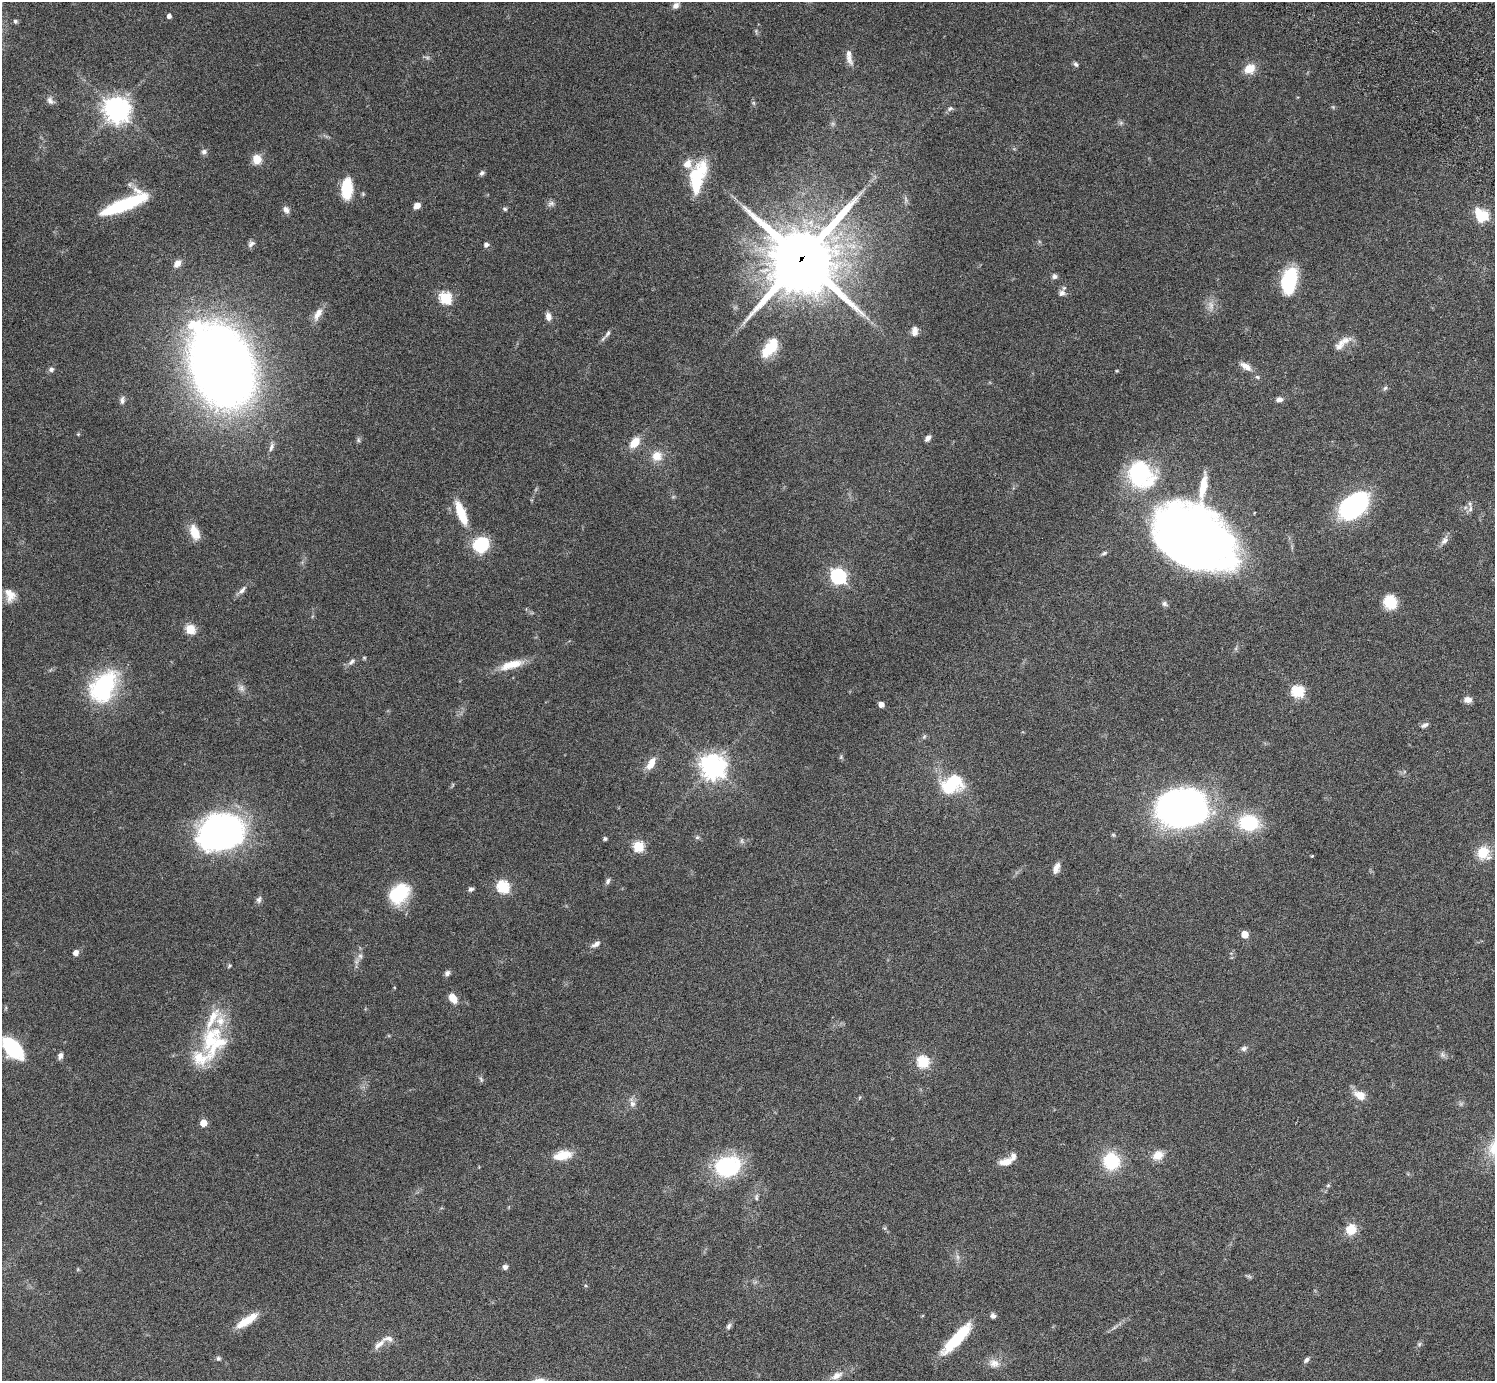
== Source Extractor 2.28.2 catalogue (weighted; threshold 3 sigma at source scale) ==
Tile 10 of 4 x 4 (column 2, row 3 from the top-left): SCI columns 1539-3031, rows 1726-3104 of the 6060 x 6070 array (HDU 1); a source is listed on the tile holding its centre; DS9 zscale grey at full resolution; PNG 1497 x 1383 px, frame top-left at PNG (2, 2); no overlay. Shown black and unused: <1% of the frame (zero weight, under 3 of 6 exposures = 3% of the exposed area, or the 3 px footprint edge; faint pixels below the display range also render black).
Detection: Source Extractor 2.28.2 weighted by HDU 2 'WHT'; one run over the whole footprint, this tile lists its part. Background 0.0834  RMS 0.0046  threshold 0.0187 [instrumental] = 3 sigma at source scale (4.09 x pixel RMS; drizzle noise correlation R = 1.36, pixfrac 0.8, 0.05/0.05 arcsec/px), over >= 5 px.
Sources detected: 151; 6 too faint to see at this stretch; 2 inside a brighter object's white glare — not listed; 8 inside a brighter listed object's ellipse — not listed separately; the other 135 listed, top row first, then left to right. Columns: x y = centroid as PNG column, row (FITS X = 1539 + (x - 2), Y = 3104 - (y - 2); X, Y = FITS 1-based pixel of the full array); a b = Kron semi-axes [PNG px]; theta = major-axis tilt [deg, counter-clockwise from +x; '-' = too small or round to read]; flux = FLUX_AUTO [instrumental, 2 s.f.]
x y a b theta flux
676 5 9 7 44 1.7
169 16 4 4 - 1.6
15 21 6 5 - 0.76
849 58 20 8 -67 2.8
1076 64 7 5 -55 0.96
1249 69 14 11 29 5.5
50 101 11 8 -61 1.8
754 103 7 4 -70 0.63
117 109 8 8 - 440
950 109 9 6 27 1
204 152 7 7 - 1.4
257 159 11 10 - 4.9
482 173 7 5 50 1.1
696 182 43 16 76 18
347 188 20 10 88 16
551 203 10 7 15 1.4
125 204 43 10 23 41
417 206 6 5 - 3.4
505 209 7 5 -18 0.74
286 210 9 7 -54 2
1483 215 9 7 -25 28
251 244 10 7 42 1.5
486 245 5 4 - 1.6
802 259 25 24 - 2900
177 263 9 6 52 3.1
1054 276 7 7 - 1.2
1290 282 25 20 87 21
1062 293 9 8 - 1.9
445 298 6 6 - 42
1211 305 15 7 -71 2.9
318 314 20 8 62 3.9
548 316 10 7 -78 2.1
914 331 12 7 89 2.1
608 333 11 6 62 1.3
1339 346 22 9 55 4.2
769 348 25 13 53 12
222 366 85 55 -69 440
1246 366 15 7 -33 3.4
51 369 7 6 - 1.3
1117 371 5 3 - 0.36
1257 377 6 5 - 0.68
1385 388 6 6 - 0.8
122 400 11 6 86 1.5
1279 400 8 6 11 1.8
78 434 4 4 - 0.43
928 438 8 5 47 1.8
358 440 7 4 -89 0.73
635 442 13 8 50 6.3
271 447 14 6 73 2
657 456 12 12 - 5.6
1140 474 34 27 -49 42
1353 506 31 18 42 67
1470 509 11 6 83 1.5
461 513 31 10 -68 12
194 532 18 10 -68 6.5
1192 536 71 50 -39 430
1444 540 14 8 57 2.2
481 545 15 14 - 20
1104 553 8 5 21 0.81
838 576 7 6 - 110
242 590 14 6 49 2
10 595 18 13 -73 5.1
1390 602 11 10 - 16
1164 604 8 6 -36 1.2
190 629 5 5 - 23
364 658 5 4 - 0.48
352 662 12 6 46 1.5
511 665 33 10 15 8.1
103 687 43 27 55 39
241 688 11 8 -71 1.8
1298 691 6 6 - 45
1468 700 9 7 2 2.4
881 704 5 4 - 3.2
1424 725 11 5 28 1.3
924 737 6 4 45 0.65
841 757 6 4 49 0.6
651 763 18 8 60 4.6
713 766 8 8 - 430
952 784 23 17 27 23
452 785 6 4 71 0.5
1182 808 30 22 2 320
1249 823 21 16 -7 24
222 832 36 28 16 180
697 837 6 5 - 0.73
605 839 4 3 - 1
742 841 8 5 -82 0.84
638 846 5 5 - 30
1483 853 10 10 - 13
1312 856 4 3 - 0.4
1056 868 14 7 72 2.5
608 881 9 6 66 1.1
503 887 6 6 - 48
471 889 7 5 23 1.1
399 894 22 16 49 23
259 900 10 6 73 1.3
1245 934 5 5 - 7.7
596 944 13 6 32 1.8
76 953 6 6 - 2.2
360 956 9 6 -74 1.5
229 966 6 4 53 0.55
447 973 7 6 - 1.3
453 998 10 7 -57 5.1
210 1039 54 27 81 28
12 1048 25 13 -47 28
1244 1048 9 6 31 1.3
1442 1055 8 7 - 1.3
60 1056 8 6 75 1.5
923 1062 6 6 - 47
481 1079 9 5 -63 0.82
1360 1095 12 8 -25 5.6
860 1097 5 3 - 0.39
632 1103 15 7 -76 2.2
203 1123 5 5 - 8.2
562 1155 21 10 11 8.1
1158 1155 13 10 26 5.1
1111 1161 15 15 - 23
1006 1162 17 8 12 4.6
728 1167 27 21 12 39
1328 1185 5 5 - 0.59
756 1197 9 5 -89 1
1351 1229 13 12 - 6.8
505 1267 6 6 - 1.4
78 1269 6 3 72 0.41
1249 1276 8 5 -9 0.75
993 1316 7 6 - 1.5
247 1321 29 8 34 9.1
728 1326 9 6 70 1.1
1114 1327 12 3 35 1.1
957 1339 46 11 47 18
379 1344 19 7 41 3
1419 1344 7 5 46 0.79
218 1358 6 6 - 0.85
1306 1360 8 5 43 1.1
994 1363 17 12 -17 4
836 1376 15 8 25 3.3
Overlapping masked pixels (flux is a lower limit): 1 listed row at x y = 802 259